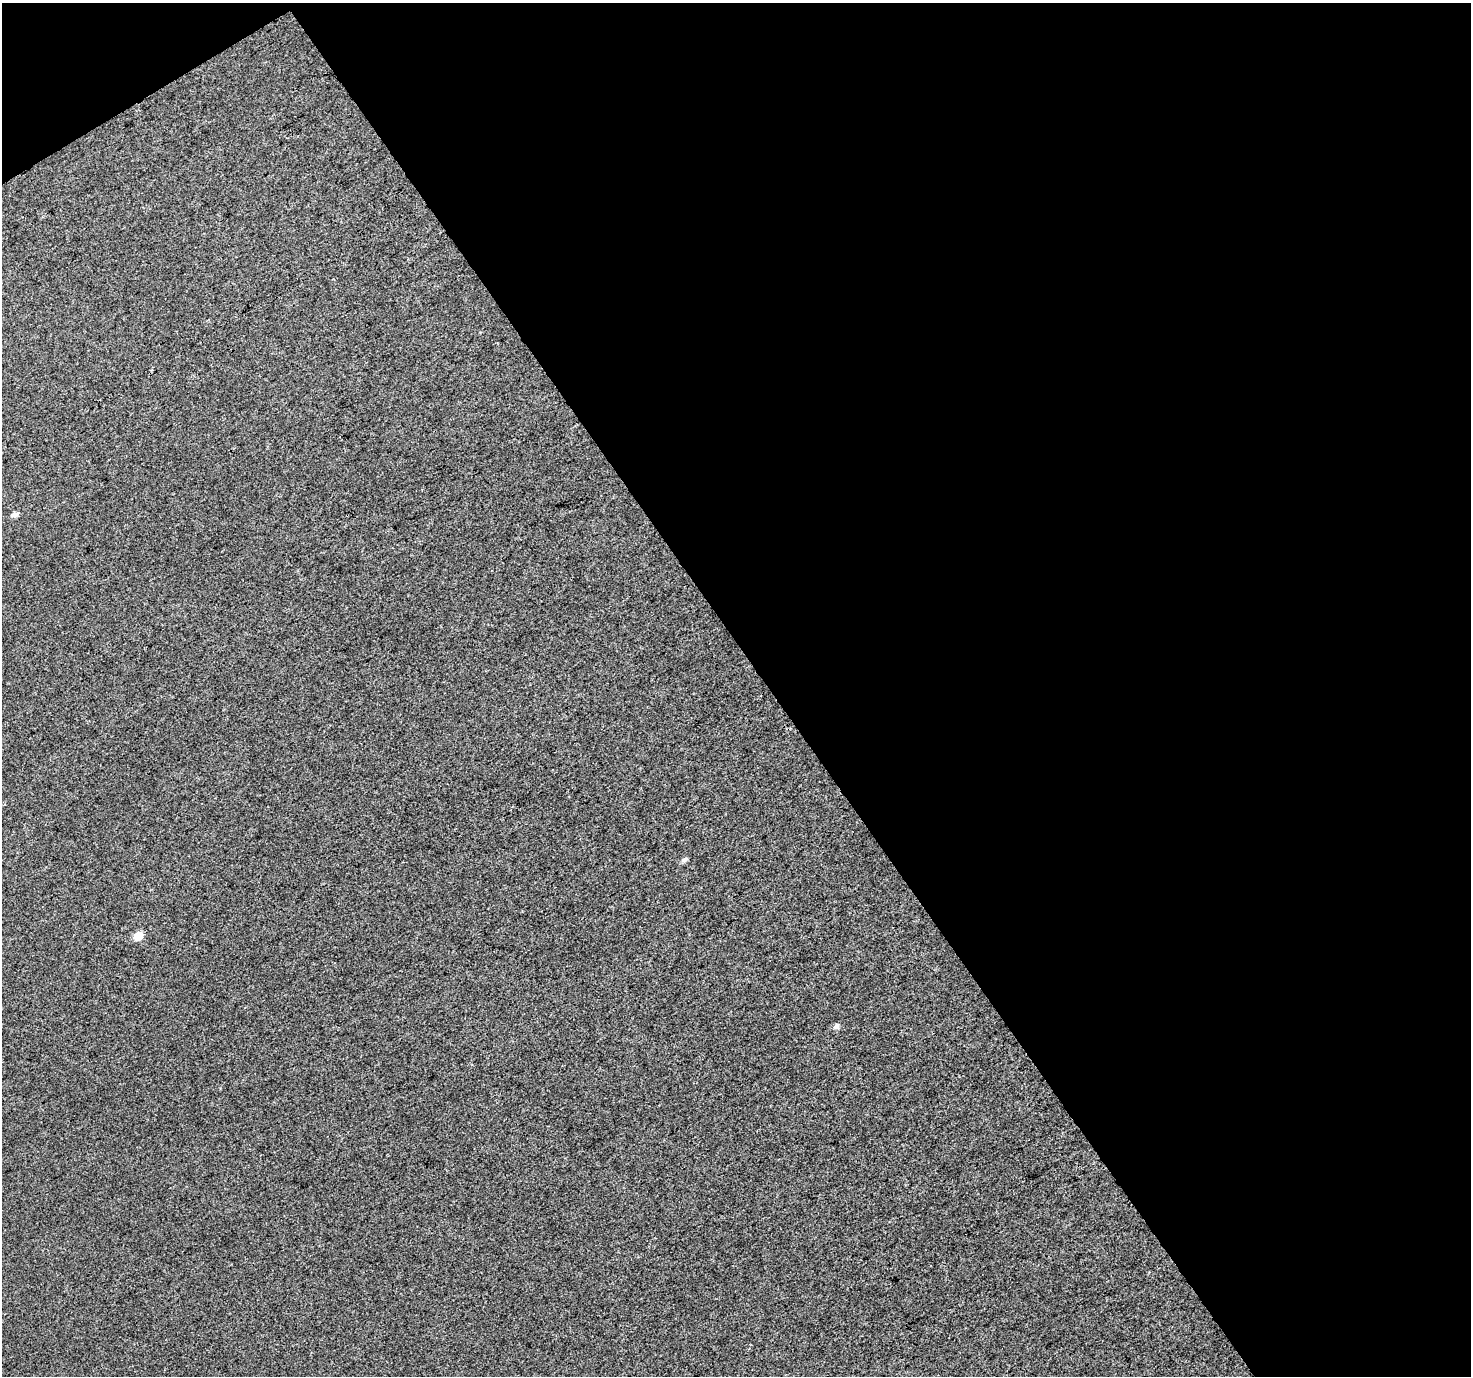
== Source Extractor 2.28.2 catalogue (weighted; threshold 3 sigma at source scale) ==
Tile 2 of 2 x 2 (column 2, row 1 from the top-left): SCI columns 1469-2937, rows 1443-2816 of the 2940 x 2902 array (HDU 1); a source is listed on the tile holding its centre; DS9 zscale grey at full resolution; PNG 1473 x 1378 px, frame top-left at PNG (2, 3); no overlay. Shown black and unused: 49% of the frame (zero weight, under 3 of 4 exposures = <1% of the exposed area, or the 3 px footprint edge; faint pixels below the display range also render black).
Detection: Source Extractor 2.28.2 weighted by HDU 2 'WHT'; one run over the whole footprint, this tile lists its part. Background 0.0124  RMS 0.011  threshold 0.0494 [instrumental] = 3 sigma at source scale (4.5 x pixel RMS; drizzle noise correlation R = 1.50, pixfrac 1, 0.0396/0.0396 arcsec/px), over >= 5 px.
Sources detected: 4; all 4 listed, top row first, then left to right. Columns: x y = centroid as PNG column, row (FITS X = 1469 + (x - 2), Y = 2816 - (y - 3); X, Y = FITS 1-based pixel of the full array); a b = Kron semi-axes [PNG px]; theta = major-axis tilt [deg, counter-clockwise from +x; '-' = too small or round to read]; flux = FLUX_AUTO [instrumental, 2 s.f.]
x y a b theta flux
14 515 6 5 - 4.9
684 860 7 5 27 3.3
138 936 6 6 - 22
836 1026 8 6 41 3.5